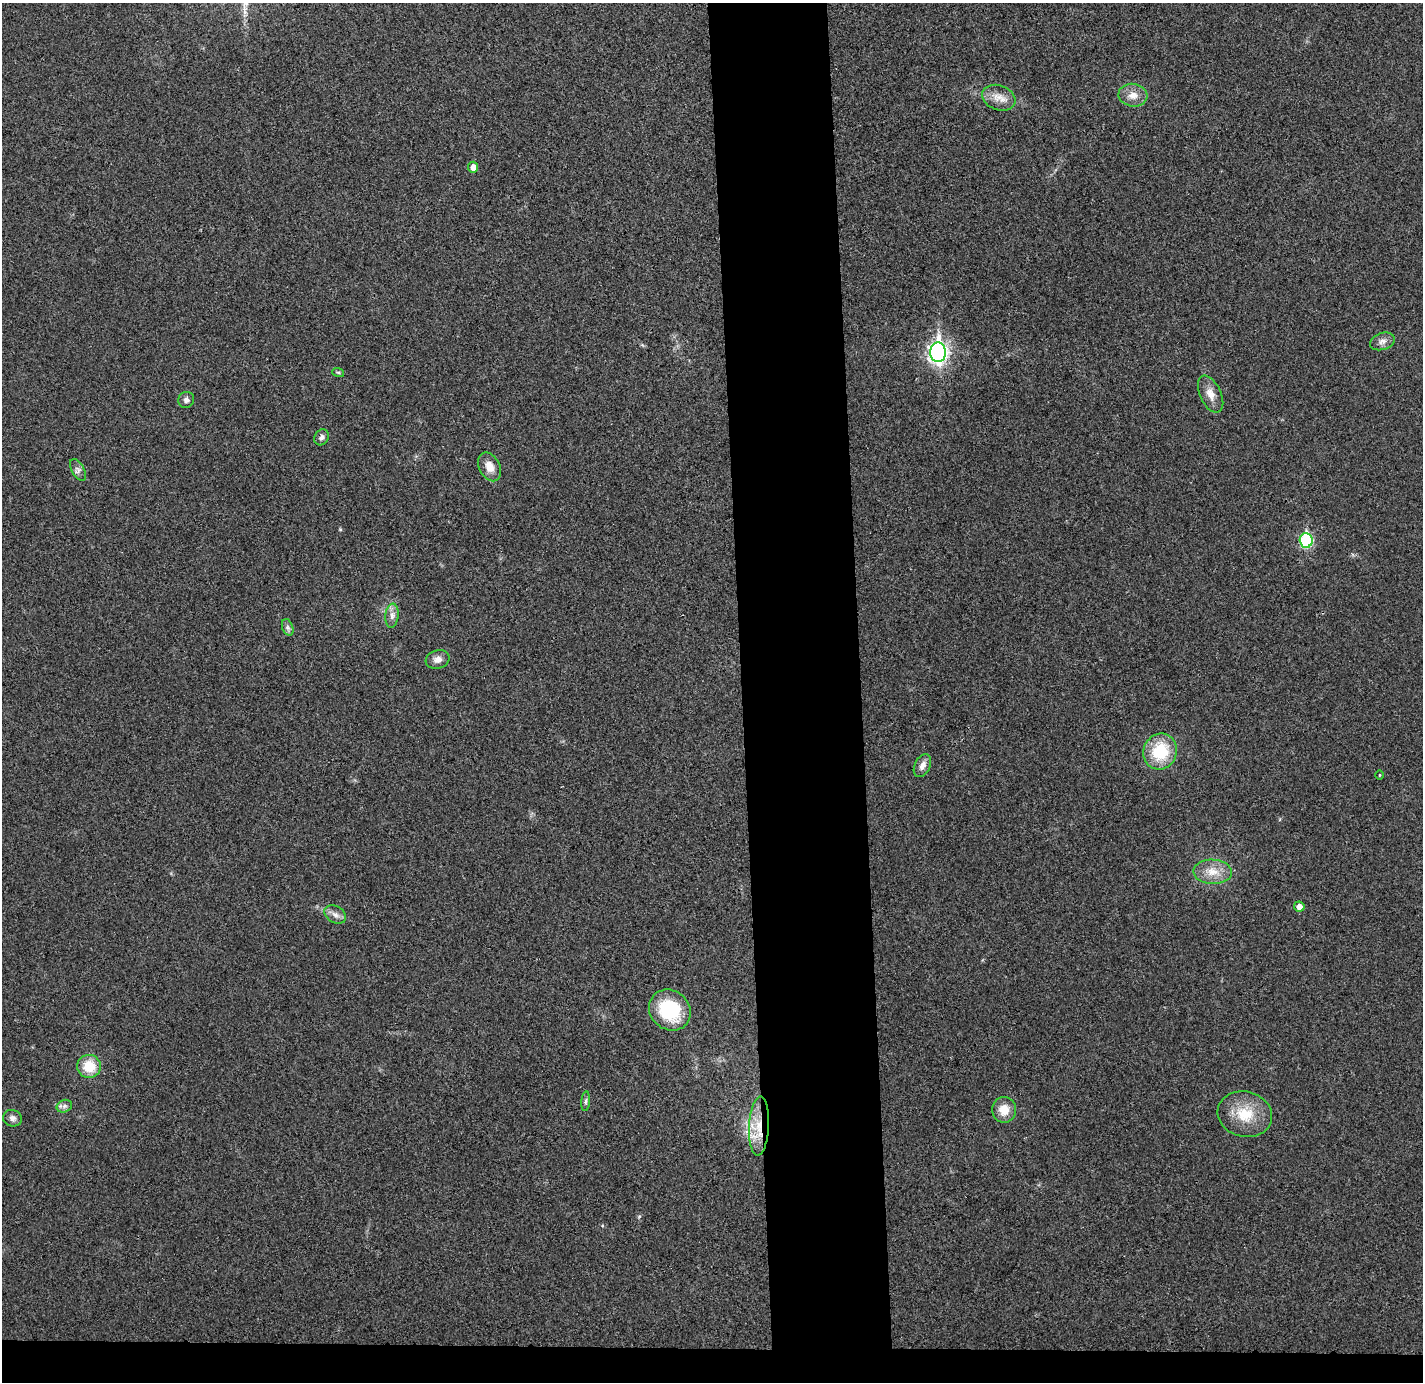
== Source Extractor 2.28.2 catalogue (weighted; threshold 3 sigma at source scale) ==
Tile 8 of 3 x 3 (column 2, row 3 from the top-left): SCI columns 1478-2898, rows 82-1461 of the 4375 x 4313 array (HDU 1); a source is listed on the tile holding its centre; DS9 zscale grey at full resolution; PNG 1425 x 1384 px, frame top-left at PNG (2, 3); each listed source drawn as its Kron ellipse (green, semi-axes under 4 px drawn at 4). Shown black and unused: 11% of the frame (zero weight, under 3 of 4 exposures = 6% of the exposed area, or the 3 px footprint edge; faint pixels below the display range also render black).
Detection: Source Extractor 2.28.2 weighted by HDU 2 'WHT'; one run over the whole footprint, this tile lists its part. Background 0.0292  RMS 0.0065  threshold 0.0293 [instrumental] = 3 sigma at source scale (4.5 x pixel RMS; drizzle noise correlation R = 1.50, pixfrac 1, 0.05/0.05 arcsec/px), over >= 5 px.
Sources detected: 29; all 29 listed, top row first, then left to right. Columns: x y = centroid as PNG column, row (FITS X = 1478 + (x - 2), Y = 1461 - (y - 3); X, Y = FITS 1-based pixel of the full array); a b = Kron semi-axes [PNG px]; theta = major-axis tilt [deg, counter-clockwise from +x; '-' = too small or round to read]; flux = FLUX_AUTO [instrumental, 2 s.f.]
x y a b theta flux
1133 95 14 11 -7 6.4
999 98 17 12 -20 7.6
473 167 5 5 - 4.2
1382 341 13 8 17 3.7
938 352 10 8 89 300
338 372 6 3 -19 0.82
1211 394 20 10 -65 6.6
186 400 8 8 - 2.3
321 437 8 7 - 2.1
489 467 15 10 -63 7.1
78 470 12 6 -60 2.5
1306 540 7 6 - 60
392 616 12 6 84 3.4
288 627 9 5 -71 1.8
438 659 12 9 17 3.9
1160 752 18 16 68 28
922 765 12 7 63 4.1
1380 775 4 3 - 0.57
1212 872 19 12 -2 9.9
1299 907 5 5 - 4
335 915 11 8 -31 3.5
670 1010 22 19 -41 40
89 1066 12 11 - 15
586 1101 10 4 85 1.5
64 1106 8 6 22 2.1
1004 1110 13 12 - 9.5
1245 1114 27 22 -14 21
12 1118 9 8 - 2.9
759 1126 29 10 87 17
Overlapping masked pixels (flux is a lower limit): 1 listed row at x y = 759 1126